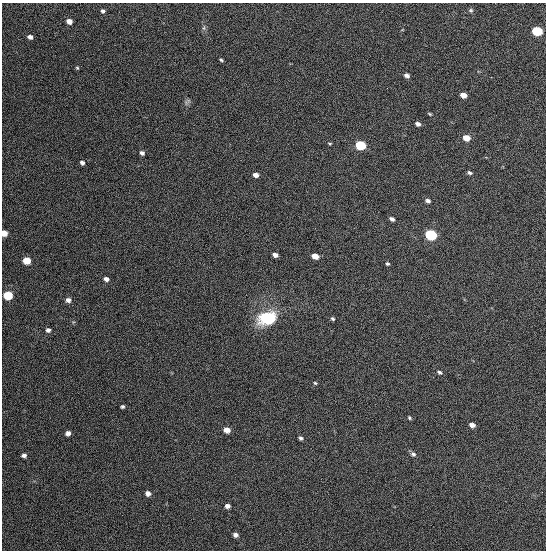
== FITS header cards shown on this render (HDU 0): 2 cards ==
NAXIS1  =                  544
NAXIS2  =                  548

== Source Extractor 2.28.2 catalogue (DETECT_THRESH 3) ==
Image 544 x 548 px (HDU 0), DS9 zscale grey, 1 PNG px = 1 image px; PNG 548 x 552 px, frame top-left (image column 1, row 548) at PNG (2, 3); no overlay
Background 1340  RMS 63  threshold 188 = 3 sigma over >= 5 px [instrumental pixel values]
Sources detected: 47; all 47 listed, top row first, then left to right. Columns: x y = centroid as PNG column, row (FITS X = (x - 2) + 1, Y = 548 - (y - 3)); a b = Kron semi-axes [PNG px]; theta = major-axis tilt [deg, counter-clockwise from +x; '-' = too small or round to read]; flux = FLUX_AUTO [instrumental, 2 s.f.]
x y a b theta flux
471 10 6 5 - 7200
103 11 5 4 - 9300
69 21 5 4 - 31000
204 28 7 4 89 7900
537 31 7 5 -14 270000
30 37 6 5 - 16000
221 60 4 3 - 6200
77 68 4 3 - 4500
407 75 6 4 -20 14000
463 95 6 4 -20 34000
187 102 13 4 50 10000
430 114 6 4 -36 5100
418 124 5 4 - 15000
466 138 6 5 - 54000
330 144 5 3 - 4500
360 145 6 5 - 320000
142 153 4 4 - 14000
82 163 5 4 - 12000
470 173 6 4 -24 8800
256 175 5 4 - 24000
428 201 6 5 - 12000
392 219 5 4 - 13000
4 233 5 4 - 55000
431 235 6 5 - 530000
275 255 5 4 - 21000
315 256 6 4 -20 51000
27 260 5 5 - 110000
387 264 5 4 - 7100
106 279 5 4 - 19000
8 295 6 5 - 230000
68 300 6 5 - 18000
267 318 20 14 18 190000
333 319 5 4 - 6900
48 330 5 5 - 13000
439 372 7 5 -31 8300
315 383 4 4 - 5300
122 406 4 3 - 7700
409 418 5 4 - 5900
472 425 6 4 -17 19000
227 430 6 5 - 36000
68 433 5 4 - 18000
301 438 5 4 - 8500
413 454 7 6 - 12000
24 455 5 4 - 12000
148 493 5 5 - 19000
227 506 5 4 - 16000
235 535 5 4 - 15000
At the frame edge (FLAGS 8, measured only in part): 1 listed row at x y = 4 233